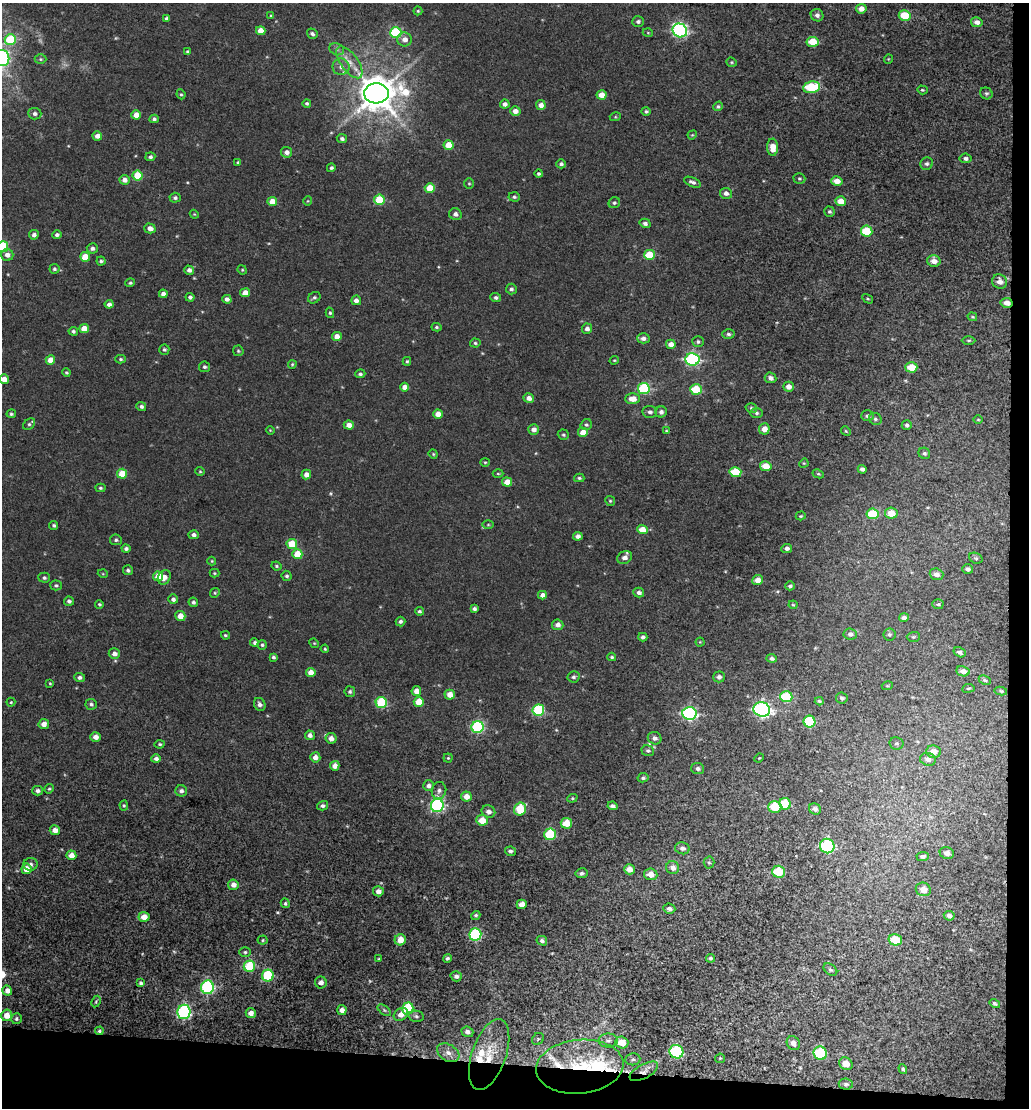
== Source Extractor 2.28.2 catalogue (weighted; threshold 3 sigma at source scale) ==
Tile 4 of 2 x 2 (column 2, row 2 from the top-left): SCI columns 2739-3765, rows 885-1990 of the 4785 x 4449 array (HDU 1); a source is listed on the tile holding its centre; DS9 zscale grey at full resolution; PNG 1031 x 1110 px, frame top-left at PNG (2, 3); each listed source drawn as its Kron ellipse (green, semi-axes under 4 px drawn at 4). Shown black and unused: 6% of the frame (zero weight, under 3 of 5 exposures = <1% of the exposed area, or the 3 px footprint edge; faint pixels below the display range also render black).
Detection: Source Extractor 2.28.2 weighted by HDU 2 'WHT'; one run over the whole footprint, this tile lists its part. Background 0.00344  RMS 0.0033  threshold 0.0147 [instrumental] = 3 sigma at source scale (4.5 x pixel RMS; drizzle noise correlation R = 1.50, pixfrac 1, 0.0396/0.0396 arcsec/px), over >= 5 px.
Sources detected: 372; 4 too faint to see at this stretch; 1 inside a brighter object's white glare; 1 cosmic-ray / hot-pixel residue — neither listed nor drawn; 7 inside a brighter listed object's ellipse — not listed separately; the other 359 listed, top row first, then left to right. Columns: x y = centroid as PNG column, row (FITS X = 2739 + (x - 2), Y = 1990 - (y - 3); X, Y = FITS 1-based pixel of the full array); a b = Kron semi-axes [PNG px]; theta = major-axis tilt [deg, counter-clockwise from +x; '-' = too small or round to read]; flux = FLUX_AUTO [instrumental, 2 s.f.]
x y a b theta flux
861 9 5 5 - 2.2
418 11 4 4 - 0.4
817 15 6 6 - 1.2
905 15 6 5 - 8.3
271 16 4 3 - 0.35
166 19 4 4 - 0.72
638 22 6 5 - 0.84
977 22 6 5 - 1.7
680 30 7 6 - 70
261 31 5 4 - 3.4
396 33 6 5 - 27
648 33 5 3 - 0.3
312 34 6 5 - 0.92
10 39 5 5 - 18
405 39 7 7 - 2.1
813 42 6 5 - 7.8
337 49 8 6 -23 0.88
187 52 4 4 - 0.48
2 58 8 7 - 62
40 59 6 5 - 0.53
888 59 5 3 - 0.26
349 62 19 8 -54 3.9
732 62 5 4 - 0.44
341 67 8 8 - 1.9
812 87 8 5 10 17
922 90 5 4 - 0.41
376 93 12 10 3 990
986 93 6 5 - 0.68
181 94 5 4 - 0.44
601 95 5 4 - 3.6
307 103 4 4 - 0.59
505 104 5 4 - 1.4
541 105 5 5 - 2.2
718 106 5 4 - 0.5
515 111 5 4 - 1.9
646 111 5 4 - 0.58
35 114 6 6 - 1
136 115 4 4 - 3.3
615 117 5 3 - 0.36
154 119 4 4 - 0.79
692 135 5 3 - 0.31
97 136 5 4 - 1.9
342 139 5 4 - 0.92
448 145 5 5 - 6.2
773 147 8 5 -89 3.9
287 152 5 5 - 1.6
150 157 5 4 - 0.72
966 158 6 5 - 0.86
238 163 4 4 - 0.56
561 164 5 4 - 0.83
927 164 6 6 - 0.85
331 168 4 4 - 0.62
539 174 4 4 - 0.62
138 176 5 5 - 8.3
799 179 6 5 - 0.48
124 180 5 5 - 2
837 181 5 5 - 2.9
692 182 9 4 -23 0.97
469 184 5 5 - 0.47
430 188 5 5 - 7
726 193 6 5 - 1.3
514 197 6 4 -5 0.53
175 198 5 5 - 0.78
379 200 5 5 - 14
272 201 4 4 - 3.9
308 201 5 4 - 0.34
841 201 5 5 - 4
614 203 6 5 - 0.6
830 212 5 5 - 0.66
194 214 4 3 - 0.32
455 214 6 5 - 1.2
645 223 5 4 - 1
150 228 5 5 - 2.1
867 231 6 5 - 11
34 235 5 4 - 1
57 235 4 4 - 0.88
2 247 5 5 - 23
92 248 5 5 - 0.98
7 255 6 6 - 1.8
649 255 5 5 - 9.4
85 257 5 5 - 6.7
101 261 4 4 - 0.66
934 261 6 6 - 2.2
54 269 5 5 - 0.64
189 270 5 4 - 1.3
242 270 5 4 - 0.41
1000 282 8 7 - 2.1
130 283 4 4 - 0.5
511 289 5 5 - 0.79
245 293 5 4 - 2.6
163 294 4 4 - 1.5
190 297 4 4 - 0.83
314 298 7 5 36 0.75
496 298 5 4 - 0.82
227 299 4 4 - 1.3
868 299 6 3 -30 0.4
356 300 5 5 - 1.5
1007 303 6 5 - 2
109 304 4 4 - 1.3
330 313 5 4 - 0.56
972 317 5 3 - 0.36
436 327 5 4 - 0.5
84 329 5 4 - 4.6
587 329 5 5 - 1.3
73 331 5 4 - 0.69
728 334 6 4 -2 0.72
337 336 5 4 - 3
643 338 6 5 - 1.3
969 340 7 3 0 0.46
698 342 6 5 - 0.7
475 343 5 4 - 0.56
671 344 5 4 - 2.2
164 350 5 5 - 0.65
238 351 5 5 - 0.48
120 359 5 4 - 0.52
692 359 7 6 - 53
50 360 4 4 - 3.4
614 360 5 3 - 0.38
407 361 4 3 - 0.5
292 364 4 3 - 0.42
204 367 5 5 - 0.61
911 367 6 5 - 6.4
66 373 4 4 - 0.48
360 374 5 4 - 0.71
770 378 6 5 - 1.2
4 379 5 5 - 2.7
405 387 4 4 - 2.5
788 387 5 5 - 2.2
644 388 6 5 - 27
696 389 6 5 - 12
529 398 5 4 - 1.8
633 399 7 5 2 3.4
141 406 5 4 - 0.83
751 408 6 4 -16 0.65
650 412 7 6 - 0.89
661 412 5 5 - 1.2
757 413 6 5 - 0.64
11 414 4 4 - 0.54
438 414 5 4 - 3.5
867 416 6 5 - 0.8
875 419 7 5 -34 0.71
978 420 4 3 - 0.27
29 424 7 5 46 0.62
349 425 5 4 - 2.3
586 425 6 5 - 0.65
907 425 5 5 - 0.74
534 429 5 5 - 1.7
764 429 5 5 - 2.6
270 430 4 3 - 0.28
666 431 4 2 - 0.31
846 431 5 4 - 0.42
583 432 5 5 - 3.7
563 435 6 5 - 0.55
924 453 6 5 - 0.65
433 454 5 4 - 0.39
485 462 4 4 - 0.37
804 463 5 4 - 0.34
766 466 6 5 - 4.8
862 469 4 4 - 0.99
200 471 4 4 - 0.36
735 472 6 5 - 9.8
122 474 5 5 - 7.7
306 474 5 5 - 1.9
498 474 5 3 - 0.37
818 474 6 4 -27 0.41
579 478 5 4 - 0.53
507 482 5 4 - 4.2
100 488 5 4 - 0.52
610 501 5 4 - 0.47
891 513 6 5 - 4.4
872 514 6 5 - 13
801 516 5 4 - 0.39
54 525 5 4 - 0.63
488 525 6 4 1 0.41
642 530 5 4 - 4.1
194 535 5 4 - 1.1
578 536 5 4 - 1.5
116 540 6 5 - 0.72
292 544 5 5 - 11
787 548 5 4 - 0.92
126 549 4 4 - 0.86
297 554 5 5 - 6.8
625 557 8 6 26 1.7
976 558 7 5 -21 0.59
212 561 4 4 - 0.34
276 566 5 3 - 0.44
968 569 5 4 - 1.2
128 570 5 5 - 0.77
214 573 5 4 - 0.37
103 574 5 3 - 0.29
937 574 7 5 -19 1.9
158 576 5 5 - 5.9
287 576 5 5 - 0.71
164 577 7 6 - 2.1
44 578 5 5 - 0.71
757 580 5 5 - 2.9
56 585 6 5 - 0.64
790 586 5 4 - 0.66
639 592 5 4 - 1.2
215 593 5 4 - 0.42
542 595 4 4 - 1.6
173 599 5 5 - 1.1
69 601 5 4 - 0.87
193 602 5 4 - 0.77
99 604 4 4 - 0.5
938 604 5 5 - 0.6
793 605 4 4 - 0.36
474 609 4 3 - 0.85
419 611 4 4 - 0.64
180 616 5 5 - 2.9
904 618 5 3 - 0.94
400 621 5 4 - 0.82
558 625 6 5 - 1.6
850 634 7 5 -7 1.2
889 634 6 6 - 0.65
225 635 4 3 - 0.47
643 637 4 4 - 0.87
913 637 6 5 - 0.5
700 642 4 4 - 0.33
255 643 4 4 - 0.82
314 643 5 4 - 0.39
262 645 5 4 - 0.63
325 649 4 4 - 0.38
959 652 6 4 -30 0.99
114 654 6 5 - 1.7
273 657 4 3 - 0.59
612 657 4 3 - 0.5
772 658 5 4 - 0.85
963 671 7 5 -10 2
311 672 5 4 - 2.7
80 677 5 4 - 0.93
573 677 6 5 - 0.8
719 677 6 5 - 1.2
985 680 6 4 -27 0.56
50 683 4 3 - 0.34
887 686 5 3 - 0.3
968 688 6 3 8 0.37
416 691 5 5 - 2.9
1001 691 6 4 -11 0.56
350 692 5 5 - 0.67
450 695 5 5 - 3.3
786 697 6 5 - 13
842 698 6 5 - 0.77
819 701 4 3 - 0.5
11 702 4 4 - 0.38
419 702 5 5 - 6.9
381 703 5 5 - 21
91 704 5 5 - 0.77
260 704 7 5 -63 1.3
762 709 8 7 - 82
538 710 6 5 - 23
689 713 7 6 - 57
809 722 6 6 - 16
44 724 5 5 - 1.9
478 727 6 6 - 37
310 735 5 4 - 1.5
95 737 5 5 - 1.7
331 738 5 5 - 2
655 738 7 6 - 1.3
896 743 7 6 - 0.66
160 744 5 4 - 0.48
648 751 6 5 - 0.63
934 752 7 6 - 2.7
315 757 5 5 - 2.1
448 758 4 4 - 0.41
759 758 5 3 - 0.27
156 759 4 4 - 1.2
928 759 8 6 -13 1.8
335 766 5 4 - 2.1
698 769 6 5 - 0.99
643 778 5 4 - 0.69
429 785 5 5 - 1.2
49 789 5 4 - 0.43
38 791 5 5 - 1
181 791 6 5 - 1.2
439 791 8 7 - 1.2
466 796 5 5 - 3
572 798 5 4 - 0.47
785 804 6 6 - 9.7
124 806 5 4 - 0.43
323 806 6 4 17 0.92
437 806 7 6 - 60
612 806 5 4 - 1.1
775 807 6 6 - 9.3
520 809 6 6 - 12
815 809 6 5 - 1.2
488 812 7 6 - 1.5
482 820 6 5 - 5.6
566 823 5 5 - 5.8
55 830 5 5 - 2.3
550 834 6 5 - 19
827 846 7 7 - 35
682 848 7 6 - 1.3
510 851 5 4 - 0.88
947 853 7 6 - 1.6
71 855 5 5 - 3
923 856 6 4 4 0.94
709 863 6 5 - 0.54
31 864 7 6 - 1.1
673 867 6 6 - 1.7
26 869 5 5 - 3.7
629 869 5 5 - 2.6
778 872 6 6 - 9.9
581 873 6 5 - 0.85
651 874 6 5 - 2.5
233 885 5 5 - 1.7
923 889 8 6 -22 3.3
378 891 5 5 - 1.8
285 903 5 4 - 0.55
522 904 5 4 - 2.9
669 909 6 5 - 1.1
476 915 5 4 - 0.59
949 916 5 5 - 1.3
144 917 5 5 - 3
475 934 6 6 - 31
263 940 5 4 - 0.4
400 940 6 5 - 4
895 940 6 5 - 9
542 941 5 4 - 0.94
245 952 5 5 - 0.54
447 958 4 4 - 0.66
710 958 4 4 - 0.53
379 959 4 3 - 0.3
249 966 6 5 - 18
830 970 7 5 -39 0.82
268 976 6 5 - 19
456 976 5 5 - 1.1
321 982 6 6 - 1.6
141 983 4 3 - 0.7
207 987 7 6 - 45
7 991 5 4 - 2
96 1002 6 4 64 0.39
995 1004 5 4 - 0.55
408 1008 6 5 - 19
342 1010 5 4 - 1.8
384 1010 8 4 -36 0.62
184 1012 7 6 - 56
251 1013 5 5 - 1.9
401 1014 8 6 34 2
7 1015 6 5 - 3.4
416 1016 8 5 -11 0.75
16 1019 5 5 - 0.64
99 1031 4 4 - 0.63
467 1032 6 5 - 1.2
538 1039 6 5 - 0.56
608 1040 10 7 1 1.5
622 1042 6 6 - 5
793 1043 7 6 - 1.8
676 1052 7 6 - 27
448 1053 12 8 -31 2.4
820 1053 7 6 - 17
489 1055 37 17 71 12
720 1058 5 4 - 0.4
633 1059 7 6 - 0.75
846 1064 7 6 - 3.2
580 1067 44 27 6 29
903 1069 5 4 - 0.56
644 1071 16 7 28 2.2
846 1084 7 5 -6 0.79
Overlapping masked pixels (flux is a lower limit): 4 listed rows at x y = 1007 303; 489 1055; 580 1067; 644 1071
Isophote crosses this tile's border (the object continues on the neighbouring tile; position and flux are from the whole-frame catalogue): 3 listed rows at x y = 2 58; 2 247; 4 379